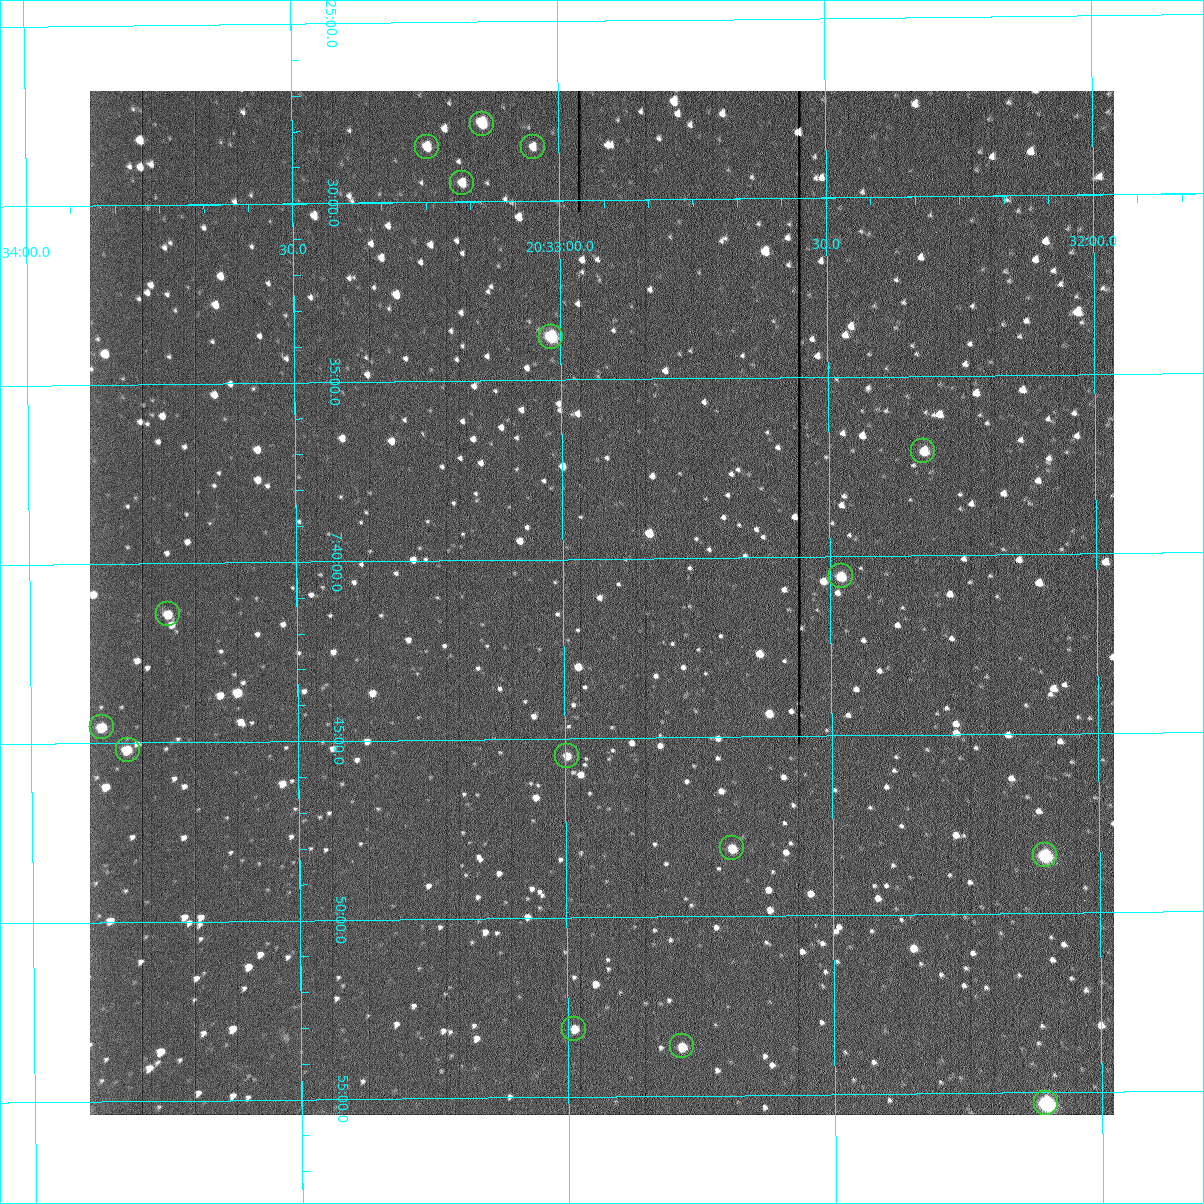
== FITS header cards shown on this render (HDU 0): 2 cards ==
NAXIS1  =                 1024 /fastest changing axis
NAXIS2  =                 1024 /next to fastest changing axis

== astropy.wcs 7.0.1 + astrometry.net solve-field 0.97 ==
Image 1024 x 1024 px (HDU 0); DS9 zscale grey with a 90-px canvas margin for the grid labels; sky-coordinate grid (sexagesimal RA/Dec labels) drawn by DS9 from the SOLVED WCS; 16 Tycho-2 reference stars matched to detected sources circled (green)
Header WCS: RA---TAN-SIP/DEC--TAN-SIP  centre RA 20:32:56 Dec +07:41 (308.23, +7.69 deg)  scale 1.67 arcsec/px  FOV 28.5' x 28.6'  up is -179 deg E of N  parity flipped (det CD > 0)
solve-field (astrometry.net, Tycho-2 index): VERIFIED the header's WCS against the Tycho-2 star catalogue (16 matches, 0 conflicts) and refined it, rather than solving blind
Solved WCS: RA---TAN-SIP/DEC--TAN-SIP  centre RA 20:32:56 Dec +07:41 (308.23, +7.69 deg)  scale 1.67 arcsec/px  FOV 28.5' x 28.6'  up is -179 deg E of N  parity flipped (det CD > 0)
The solver's refit moves the header's centre by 0.17 arcsec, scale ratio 1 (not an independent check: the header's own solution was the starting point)
Tycho-2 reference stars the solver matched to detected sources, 16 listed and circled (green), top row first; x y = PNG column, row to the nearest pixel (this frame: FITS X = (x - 90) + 1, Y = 1024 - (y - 91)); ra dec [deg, ICRS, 3 dp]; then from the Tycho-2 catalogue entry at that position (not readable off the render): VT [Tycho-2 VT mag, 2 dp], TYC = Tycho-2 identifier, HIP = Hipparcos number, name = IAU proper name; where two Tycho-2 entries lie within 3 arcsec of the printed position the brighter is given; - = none
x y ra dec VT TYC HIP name
482 124 308.286 +7.464 10.73 522-842-1 - -
427 147 308.312 +7.475 12.07 522-647-1 - -
533 147 308.262 +7.475 12.01 522-585-1 - -
462 183 308.295 +7.492 11.63 522-671-1 - -
551 337 308.254 +7.563 10.72 1087-1249-1 - -
923 451 308.081 +7.618 11.66 1087-1359-1 - -
841 576 308.120 +7.676 10.97 1087-777-1 - -
168 614 308.435 +7.690 11.87 1088-65-1 - -
102 727 308.467 +7.743 11.69 1088-851-1 - -
128 750 308.455 +7.753 11.50 1088-523-1 - -
567 756 308.249 +7.758 12.15 1087-191-1 - -
732 848 308.172 +7.802 11.35 1087-577-1 - -
1045 855 308.026 +7.807 10.06 1087-869-1 - -
574 1029 308.247 +7.885 12.25 1087-1189-1 - -
682 1046 308.197 +7.894 11.89 1087-513-1 - -
1046 1103 308.026 +7.922 8.78 1087-1005-1 - -